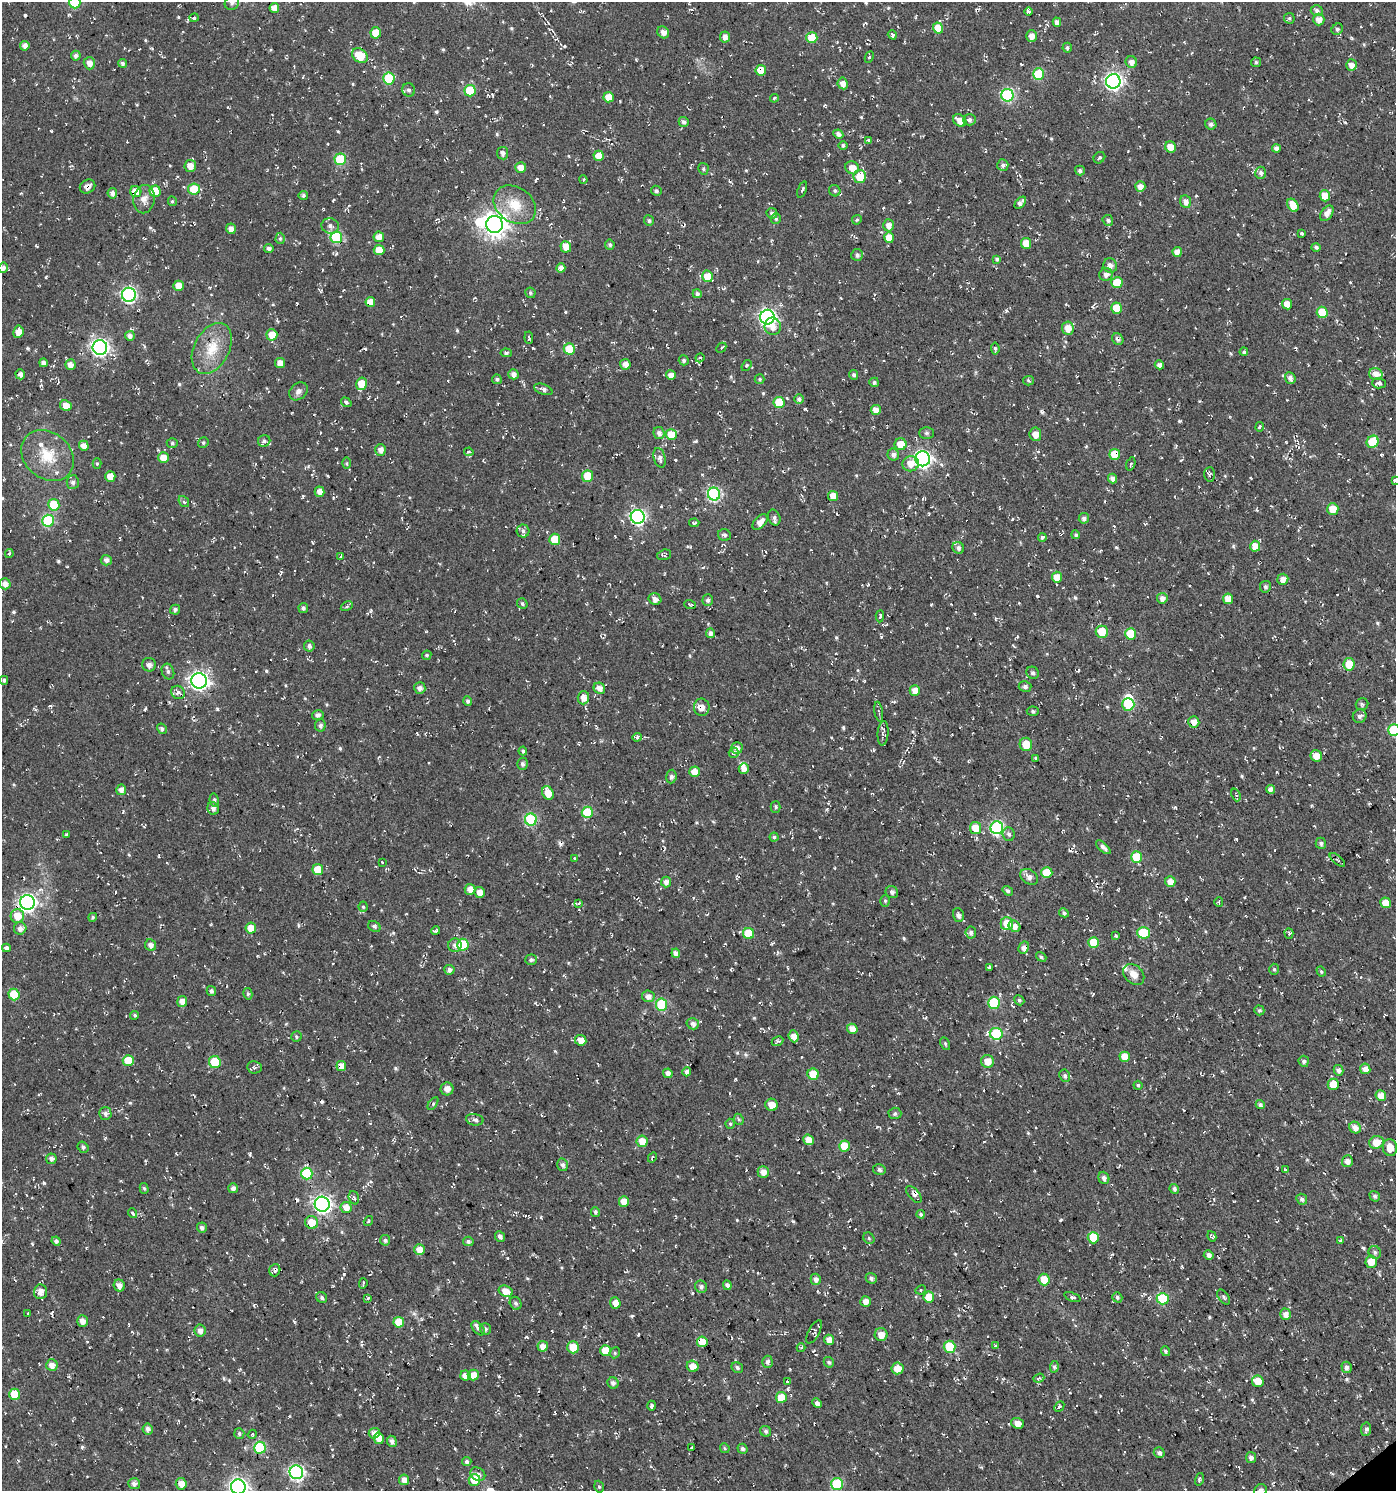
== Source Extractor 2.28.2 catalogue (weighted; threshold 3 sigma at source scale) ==
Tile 6 of 4 x 4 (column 2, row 2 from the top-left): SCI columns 1586-2979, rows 2981-4469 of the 5896 x 5960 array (HDU 1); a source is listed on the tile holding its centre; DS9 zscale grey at full resolution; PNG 1398 x 1493 px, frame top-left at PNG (2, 2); each listed source drawn as its Kron ellipse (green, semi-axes under 4 px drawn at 4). Shown black and unused: <1% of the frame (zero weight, under 2 of 3 exposures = <1% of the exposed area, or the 3 px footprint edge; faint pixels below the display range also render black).
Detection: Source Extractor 2.28.2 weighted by HDU 2 'WHT'; one run over the whole footprint, this tile lists its part. Background -0.0148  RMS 0.0082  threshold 0.0367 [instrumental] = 3 sigma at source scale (4.5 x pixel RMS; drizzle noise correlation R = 1.50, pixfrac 1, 0.0396/0.0396 arcsec/px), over >= 5 px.
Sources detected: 884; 2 inside a brighter object's white glare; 35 cosmic-ray / hot-pixel residue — neither listed nor drawn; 13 inside a brighter listed object's ellipse — not listed separately; of the other 834, all 500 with FLUX_AUTO >= 1.28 (the completeness limit of this list) listed and drawn (334 fainter detections not listed), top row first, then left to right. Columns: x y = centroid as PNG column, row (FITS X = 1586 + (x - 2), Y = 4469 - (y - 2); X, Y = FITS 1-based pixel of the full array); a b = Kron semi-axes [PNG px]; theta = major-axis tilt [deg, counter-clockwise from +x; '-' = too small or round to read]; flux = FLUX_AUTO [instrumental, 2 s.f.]
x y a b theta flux
75 2 6 5 - 51
232 3 7 6 - 3.1
274 8 5 4 - 7.3
1317 10 6 5 - 2.6
1028 11 4 3 - 4
194 18 5 4 - 1.6
1289 18 5 5 - 1.5
1319 19 6 5 - 7
1057 22 4 4 - 4.2
938 28 5 5 - 16
1337 29 6 5 - 2
663 32 6 5 - 4.5
376 33 5 5 - 16
892 35 5 3 - 2.1
1032 36 5 5 - 5.5
725 37 5 5 - 5.2
812 38 5 5 - 22
25 46 5 4 - 5.2
1067 48 5 4 - 1.8
76 56 5 5 - 2.9
360 56 9 6 -39 21
869 57 6 4 64 1.7
1131 62 6 5 - 4.7
1256 62 5 5 - 1.7
89 63 6 5 - 5.4
122 63 4 4 - 2.2
1351 65 5 5 - 5.9
761 70 5 5 - 13
1038 74 6 5 - 43
389 79 6 6 - 43
1113 81 7 7 - 280
843 83 6 5 - 6
409 90 7 6 - 2.5
470 91 6 5 - 33
1007 95 6 6 - 100
609 97 5 5 - 11
774 98 4 3 - 1.3
960 120 7 5 -38 6.8
970 120 6 5 - 2.5
684 122 5 5 - 3.2
1211 124 6 5 - 2.3
838 134 5 4 - 3.2
868 140 3 3 - 1.7
843 145 4 4 - 1.9
1170 147 5 5 - 9.8
1276 148 4 4 - 3.8
503 153 6 6 - 3.4
599 156 5 5 - 14
1099 158 6 5 - 1.6
340 159 6 5 - 42
1003 165 6 5 - 2.6
190 166 6 5 - 7.5
521 168 5 5 - 8
852 168 7 6 - 8.1
703 169 6 5 - 1.5
1080 170 5 5 - 2.4
1260 173 6 5 - 2.6
860 177 6 6 - 19
583 180 4 3 - 1.3
88 186 8 6 32 3.8
1140 186 5 5 - 6.2
194 189 6 5 - 25
802 190 8 3 69 1.4
136 191 6 5 - 11
155 191 5 5 - 20
656 191 5 5 - 1.9
835 191 6 5 - 2
112 193 5 5 - 3.8
303 195 5 4 - 2
1325 196 5 5 - 13
144 199 14 10 80 6.8
172 201 4 4 - 1.3
1186 202 6 5 - 5.2
1020 203 7 4 48 3.3
515 205 23 17 -35 22
1293 205 7 5 -60 11
772 213 5 5 - 2.3
1327 213 9 5 55 6.4
776 219 5 5 - 1.6
649 220 5 5 - 1.7
857 220 5 4 - 1.3
1108 220 5 5 - 2.5
494 224 8 8 - 690
889 225 6 5 - 5.7
330 226 9 7 -17 3.7
231 229 5 5 - 5
1301 233 4 3 - 2
336 237 6 6 - 62
379 237 5 5 - 7.8
280 238 6 4 88 1.4
889 238 5 5 - 12
1026 243 5 5 - 13
610 245 5 5 - 1.8
566 247 6 5 - 8.7
1316 247 5 4 - 2.2
269 248 4 4 - 2.8
379 250 5 5 - 12
1177 252 5 4 - 5.7
857 255 6 6 - 2.6
997 259 4 4 - 2
1110 265 7 7 - 5.5
3 268 5 5 - 4.1
561 268 4 4 - 5.9
1106 274 7 6 - 5.3
707 276 6 5 - 15
1117 283 5 5 - 21
179 286 5 5 - 8.8
530 293 5 5 - 1.6
697 294 4 4 - 2.6
129 295 7 7 - 160
370 302 5 4 - 9.1
1287 304 5 5 - 8.7
1116 308 5 5 - 19
1322 312 5 5 - 27
767 317 7 7 - 240
773 326 9 8 - 6.4
1068 328 6 6 - 9.1
18 332 6 5 - 7.9
272 335 5 5 - 12
130 336 5 5 - 3.3
529 338 6 3 -85 1.4
1118 339 6 5 - 2.5
100 347 7 7 - 270
212 348 27 17 62 23
721 348 5 3 - 1.4
995 348 6 4 -83 1.4
569 349 5 5 - 22
1244 352 4 4 - 1.4
506 353 5 4 - 2.2
700 358 5 4 - 2.1
684 360 5 5 - 1.8
43 363 4 4 - 3
280 363 5 5 - 7.3
625 364 5 5 - 5.2
70 365 5 5 - 5.8
746 365 6 4 53 1.3
1159 365 5 4 - 3.6
20 374 5 5 - 4.4
513 374 5 5 - 4.1
1376 374 7 6 - 7.7
671 375 5 4 - 6.1
854 375 5 4 - 2
1290 378 6 5 - 3.7
497 379 5 5 - 1.9
760 379 5 5 - 1.6
1028 381 5 4 - 1.5
874 382 5 4 - 2
1379 383 7 5 -3 3
361 384 6 5 - 16
543 389 9 5 -20 3.1
298 391 10 8 41 4
799 399 5 4 - 2.8
346 402 5 4 - 1.6
779 402 6 5 - 24
66 406 6 5 - 9.3
876 410 5 5 - 7
1260 427 4 3 - 2.3
659 433 6 5 - 3.5
926 433 7 5 1 1.9
671 434 5 5 - 18
1035 434 7 5 -82 7
264 441 6 5 - 2.1
1373 442 6 5 - 30
172 443 5 5 - 1.4
203 443 5 5 - 1.4
901 444 6 6 - 13
84 446 5 5 - 5.5
380 450 6 5 - 4.7
469 452 5 3 - 1.6
893 454 6 5 - 3.7
1115 454 5 5 - 21
47 456 28 23 -40 29
163 458 5 5 - 9.4
660 458 10 6 -74 3.9
923 459 7 7 - 230
347 463 6 4 -90 1.3
97 464 5 4 - 1.3
911 464 8 7 - 9.1
1131 464 7 3 70 1.5
1209 474 7 5 88 1.6
110 476 5 5 - 9.8
587 476 6 5 - 19
1112 478 5 4 - 4.2
1395 480 4 3 - 1.7
73 482 7 6 - 3
320 492 5 5 - 6.1
714 494 6 6 - 120
833 496 5 5 - 9.3
184 501 6 4 -50 1.7
54 505 6 5 - 26
1333 509 6 5 - 12
638 517 7 7 - 190
774 517 8 6 -68 2.7
1084 518 5 5 - 3.1
48 521 6 6 - 66
760 522 9 5 47 5.9
694 523 5 4 - 1.5
523 531 6 6 - 2.1
724 535 6 5 - 2
1076 535 4 4 - 1.6
1042 537 4 4 - 2
555 539 5 5 - 22
1255 546 5 5 - 12
958 548 6 5 - 2.9
9 554 4 3 - 1.6
664 555 7 5 18 1.5
340 556 3 3 - 6.1
106 560 5 5 - 3.3
1057 577 5 5 - 13
1283 579 5 5 - 5.6
5 584 5 5 - 5.3
1265 587 6 5 - 2.1
1162 598 5 5 - 4.7
655 599 6 5 - 3.8
1228 599 5 5 - 9
708 600 6 5 - 2.6
522 604 5 5 - 1.7
690 604 6 3 -19 1.5
347 606 6 4 28 1.4
303 608 5 4 - 2.5
175 610 5 4 - 2.5
880 616 6 4 86 1.6
1102 632 6 6 - 20
710 633 5 4 - 3.7
1131 634 5 5 - 30
309 646 5 5 - 2.9
427 655 5 4 - 1.4
1349 664 6 5 - 21
149 665 7 6 - 3.6
168 671 8 6 -71 2.4
1033 673 6 6 - 2.2
4 680 4 4 - 2.1
199 681 8 7 - 320
1025 686 6 5 - 2.9
420 688 6 5 - 4
599 688 6 5 - 5.2
915 690 5 5 - 7.5
178 692 7 6 - 3.5
583 698 7 6 - 6
468 701 5 4 - 2.3
1128 704 6 6 - 49
1362 704 6 6 - 2
702 707 9 8 - 6
1033 711 6 4 -3 1.6
879 712 10 3 -80 1.7
318 715 6 4 17 2.5
1360 716 7 6 - 3.3
1194 722 6 5 - 7.9
320 725 6 5 - 2.1
162 729 5 4 - 2.2
1394 730 6 6 - 54
883 733 12 5 85 3
637 737 5 3 - 6.7
1026 744 6 6 - 15
737 748 6 5 - 4.7
523 751 4 4 - 1.9
734 753 5 5 - 2.4
1316 756 6 5 - 8.8
1036 758 3 2 - 1.3
522 764 6 5 - 2.5
744 769 5 5 - 5.7
694 772 5 5 - 9.5
671 777 7 5 83 2.6
1270 789 4 4 - 4.9
121 790 5 5 - 5.3
548 793 7 5 -60 14
1236 795 6 4 -69 1.5
214 800 7 4 -80 1.7
776 807 6 5 - 1.7
213 808 6 5 - 3.3
587 812 6 5 - 37
531 820 6 6 - 77
975 828 6 5 - 15
997 828 6 6 - 120
66 834 4 3 - 1.6
1009 834 7 6 - 2.8
774 837 4 4 - 1.4
1321 843 6 5 - 3.1
1103 847 9 4 -43 3.4
1136 857 6 5 - 26
575 858 4 4 - 1.9
1337 860 9 4 -39 1.7
382 863 3 3 - 2.3
318 870 5 5 - 18
1047 873 5 5 - 26
1029 877 9 7 -33 4.3
1170 881 5 5 - 7.1
666 882 5 5 - 4.2
470 889 5 5 - 7.1
1008 891 5 4 - 2
480 892 5 5 - 6.2
892 892 6 6 - 2.2
885 901 6 5 - 1.7
28 902 7 7 - 260
1219 902 5 4 - 1.7
579 903 4 3 - 1.5
1386 903 5 5 - 13
363 907 5 4 - 1.5
1064 913 5 4 - 2
958 915 7 5 -72 3.4
17 916 7 6 - 12
93 917 4 4 - 1.6
1007 923 6 6 - 16
374 926 6 5 - 2.1
1014 926 6 5 - 4.7
20 928 6 6 - 4.5
251 928 5 5 - 10
435 931 5 3 - 1.3
748 933 6 5 - 31
971 933 6 5 - 2.5
1143 933 6 5 - 36
1289 933 5 4 - 1.3
1116 936 3 3 - 1.4
1094 942 5 5 - 25
151 945 6 5 - 4.6
455 945 7 6 - 3.7
463 945 6 5 - 41
6 948 4 4 - 2.1
1024 948 6 5 - 5.3
676 953 4 4 - 4.1
1041 957 6 4 -38 1.7
531 960 6 5 - 2.5
989 967 4 3 - 3.1
1274 969 5 4 - 1.3
449 970 5 5 - 3.7
1321 971 5 4 - 1.4
1134 974 12 9 -44 7.1
211 991 5 4 - 2.1
14 994 6 5 - 27
248 994 5 4 - 1.6
648 996 6 6 - 4.5
1019 1000 5 5 - 1.9
182 1001 5 5 - 7
994 1003 6 6 - 49
661 1004 6 5 - 50
1259 1010 5 4 - 1.7
135 1015 4 4 - 1.6
693 1024 6 5 - 3.4
852 1029 5 5 - 7.8
996 1034 6 5 - 65
794 1036 6 5 - 7.6
296 1037 5 5 - 1.7
581 1040 6 5 - 7.7
778 1041 6 4 29 2
945 1044 7 4 -63 1.4
1125 1057 5 5 - 13
128 1061 5 5 - 19
987 1061 6 6 - 8.3
1304 1061 5 5 - 2.4
215 1062 6 6 - 26
341 1066 5 5 - 8.4
254 1067 7 6 - 1.9
1365 1069 5 5 - 7
1339 1070 5 4 - 3.5
687 1072 4 4 - 3
668 1073 5 4 - 4.9
813 1074 5 5 - 20
1065 1076 6 5 - 2
1333 1084 5 5 - 19
1138 1085 4 4 - 1.4
447 1089 6 6 - 5.1
1381 1096 5 5 - 8.8
433 1103 7 3 55 1.5
772 1105 6 6 - 8
1260 1105 4 4 - 2.6
895 1113 6 6 - 2.1
105 1114 6 6 - 3
739 1119 6 4 -66 1.4
475 1120 9 5 -10 2.7
730 1124 5 4 - 1.3
1355 1128 6 5 - 6.3
808 1140 5 5 - 7.1
642 1141 6 5 - 10
1376 1142 7 6 - 14
844 1146 5 5 - 18
83 1147 6 5 - 2.2
1390 1148 8 7 - 11
652 1157 5 3 - 1.4
51 1159 5 5 - 3.6
1347 1161 6 5 - 4.6
563 1165 6 5 - 2.9
879 1170 6 5 - 2.7
1285 1170 3 3 - 1.4
763 1172 6 5 - 5.1
307 1174 6 5 - 55
1104 1178 6 5 - 3.7
144 1188 5 4 - 1.3
233 1188 5 5 - 3.5
1174 1189 5 4 - 2.4
914 1194 10 5 -48 3.4
1375 1196 5 5 - 2
354 1198 7 5 -70 2.1
1302 1199 6 5 - 2.2
624 1202 5 5 - 11
322 1204 7 7 - 280
346 1207 5 5 - 8.2
595 1212 5 4 - 2
133 1213 5 3 - 1.6
921 1214 4 3 - 2.1
368 1221 5 4 - 1.3
312 1222 6 6 - 12
202 1228 5 5 - 3
500 1236 5 5 - 2.7
1212 1236 5 3 - 1.6
869 1238 6 5 - 1.3
1093 1238 5 5 - 34
385 1240 5 5 - 1.9
56 1241 5 4 - 3.2
468 1241 5 5 - 2.5
1340 1241 3 2 - 1.3
419 1250 5 5 - 8.2
1375 1252 6 6 - 2.4
1209 1255 5 4 - 4.4
1371 1262 6 6 - 12
275 1270 6 5 - 2.6
871 1278 6 5 - 2.7
816 1279 6 5 - 4.3
1044 1279 6 5 - 15
363 1283 5 2 - 1.3
119 1285 6 5 - 5.6
727 1285 5 4 - 2.9
701 1287 6 5 - 2.5
921 1290 5 4 - 1.3
506 1291 7 5 -24 9.4
40 1292 7 6 - 5.6
322 1297 6 5 - 2.2
929 1297 5 5 - 16
1072 1297 9 3 -21 2.2
1117 1297 5 4 - 1.8
1224 1297 8 5 -54 1.8
368 1298 4 3 - 3.6
1163 1299 6 6 - 47
866 1302 5 5 - 6
516 1303 7 5 -59 2.1
615 1303 5 5 - 7.7
28 1314 3 3 - 1.7
1286 1314 6 5 - 5.4
82 1321 6 5 - 5
399 1322 5 5 - 15
478 1328 8 5 -48 2.4
485 1329 6 5 - 2.8
200 1330 6 5 - 4.6
814 1332 13 5 61 2.6
881 1335 6 6 - 8.9
829 1340 5 5 - 8.8
702 1342 5 5 - 17
995 1345 4 3 - 1.4
543 1346 5 5 - 6
573 1347 6 5 - 18
950 1347 6 6 - 36
801 1348 4 4 - 1.3
605 1350 5 5 - 13
1165 1351 5 4 - 1.7
615 1353 6 5 - 1.3
767 1362 6 5 - 3.1
829 1362 5 5 - 2.1
52 1365 5 5 - 5.7
693 1366 6 5 - 9.1
1054 1367 6 4 82 2
1347 1367 6 5 - 3.1
737 1368 6 5 - 1.8
897 1368 6 6 - 9.4
473 1375 5 5 - 8.8
465 1376 5 5 - 7.6
1039 1378 6 4 20 1.6
787 1381 3 3 - 1.9
1258 1381 6 5 - 11
613 1383 6 5 - 3.3
15 1394 6 5 - 19
781 1397 5 5 - 15
817 1403 5 4 - 2.6
652 1406 5 4 - 2
1059 1406 6 4 48 1.6
1017 1423 6 5 - 6.6
148 1429 5 5 - 3.6
1366 1429 7 5 82 2.6
766 1431 6 5 - 2
239 1433 5 5 - 1.6
374 1433 5 5 - 5.7
252 1434 5 3 - 1.3
379 1438 6 5 - 8.7
392 1441 5 5 - 3.3
260 1448 6 6 - 59
691 1448 4 2 - 1.5
725 1448 5 4 - 1.3
742 1449 5 4 - 2.6
1159 1453 5 5 - 3
1251 1457 5 5 - 3.9
467 1461 5 4 - 2.3
296 1472 7 6 - 170
478 1474 8 6 -35 3.6
1199 1479 6 3 75 1.5
404 1480 5 5 - 5.7
474 1480 6 5 - 23
134 1484 6 5 - 3.4
181 1484 6 5 - 8.3
837 1484 6 6 - 56
238 1487 7 7 - 300
599 1487 6 4 -72 1.4
1260 1490 7 6 - 4.8
Overlapping masked pixels (flux is a lower limit): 17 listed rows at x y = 360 56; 761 70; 1113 81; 88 186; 136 191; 336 237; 707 276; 370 302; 1118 339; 1115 454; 638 517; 28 902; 1024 948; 341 1066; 914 1194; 275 1270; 702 1342
Isophote crosses this tile's border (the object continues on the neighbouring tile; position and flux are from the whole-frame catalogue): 8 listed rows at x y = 75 2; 232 3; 3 268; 1395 480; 1394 730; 1390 1148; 238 1487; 1260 1490
Unlisted compact peaks at least as high as the median listed source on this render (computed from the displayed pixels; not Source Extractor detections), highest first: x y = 44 1183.